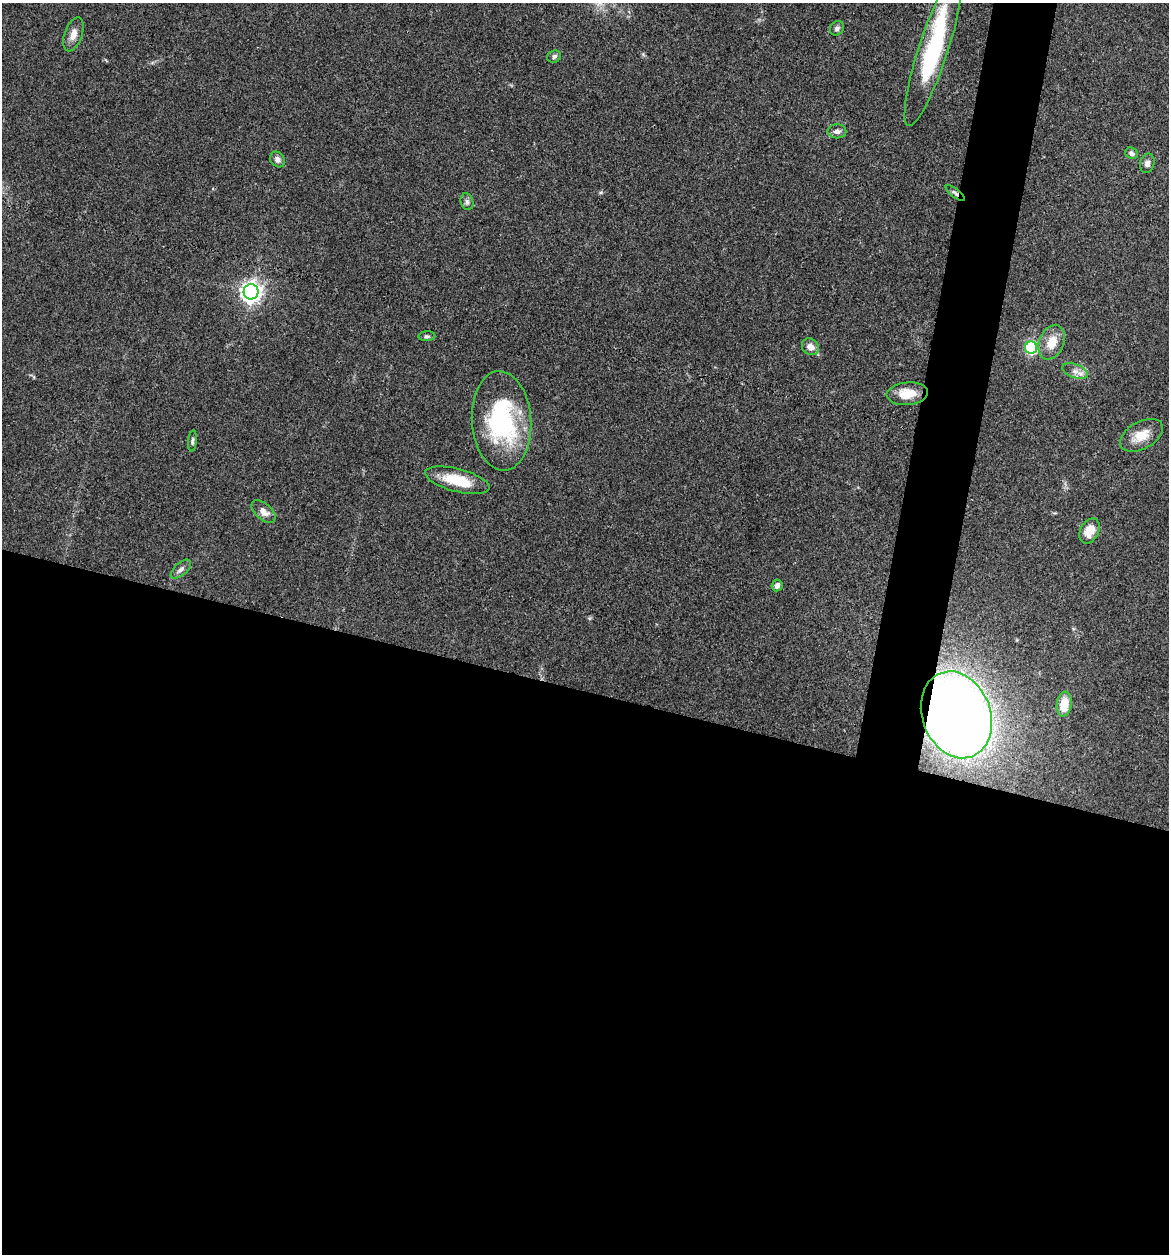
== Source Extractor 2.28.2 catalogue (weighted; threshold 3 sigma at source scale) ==
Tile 14 of 4 x 4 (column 2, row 4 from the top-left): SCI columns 1289-2455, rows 6-1257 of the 5032 x 5014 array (HDU 1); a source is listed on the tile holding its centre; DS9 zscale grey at full resolution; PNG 1171 x 1256 px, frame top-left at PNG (2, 3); each listed source drawn as its Kron ellipse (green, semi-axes under 4 px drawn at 4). Shown black and unused: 48% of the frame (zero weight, under 3 of 4 exposures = <1% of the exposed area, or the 3 px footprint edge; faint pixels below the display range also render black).
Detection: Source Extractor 2.28.2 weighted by HDU 2 'WHT'; one run over the whole footprint, this tile lists its part. Background 0.0606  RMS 0.0053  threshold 0.0238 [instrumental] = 3 sigma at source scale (4.5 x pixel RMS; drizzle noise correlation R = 1.50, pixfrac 1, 0.05/0.05 arcsec/px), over >= 5 px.
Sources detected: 28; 1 inside a brighter object's white glare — neither listed nor drawn; the other 27 listed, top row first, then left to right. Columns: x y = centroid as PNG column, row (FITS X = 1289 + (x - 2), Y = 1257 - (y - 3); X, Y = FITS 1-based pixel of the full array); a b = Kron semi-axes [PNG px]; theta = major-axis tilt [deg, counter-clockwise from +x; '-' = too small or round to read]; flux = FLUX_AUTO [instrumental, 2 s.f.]
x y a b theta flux
837 28 8 6 47 1.5
73 34 18 8 70 4.4
933 50 80 14 72 60
554 56 7 6 - 1.4
837 131 9 7 0 2.3
1131 153 6 5 - 1.9
277 159 8 6 -53 2.3
1147 163 10 7 76 2.4
955 193 11 4 -37 1.5
467 202 8 6 -75 1.5
251 292 7 7 - 340
427 336 8 5 1 1.1
1052 342 18 12 68 9.2
810 347 9 7 -41 4.5
1031 348 6 6 - 64
1075 371 13 6 -20 3.3
907 394 21 11 5 9.5
501 421 49 29 -86 65
1142 435 23 13 29 8.8
192 441 10 4 85 1.3
457 480 33 11 -14 16
264 512 14 8 -40 4.3
1090 531 13 9 62 7.6
181 569 12 6 41 2
777 585 6 5 - 2.2
1064 704 12 7 82 9.1
956 715 44 34 -69 630
Overlapping masked pixels (flux is a lower limit): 2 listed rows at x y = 955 193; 956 715